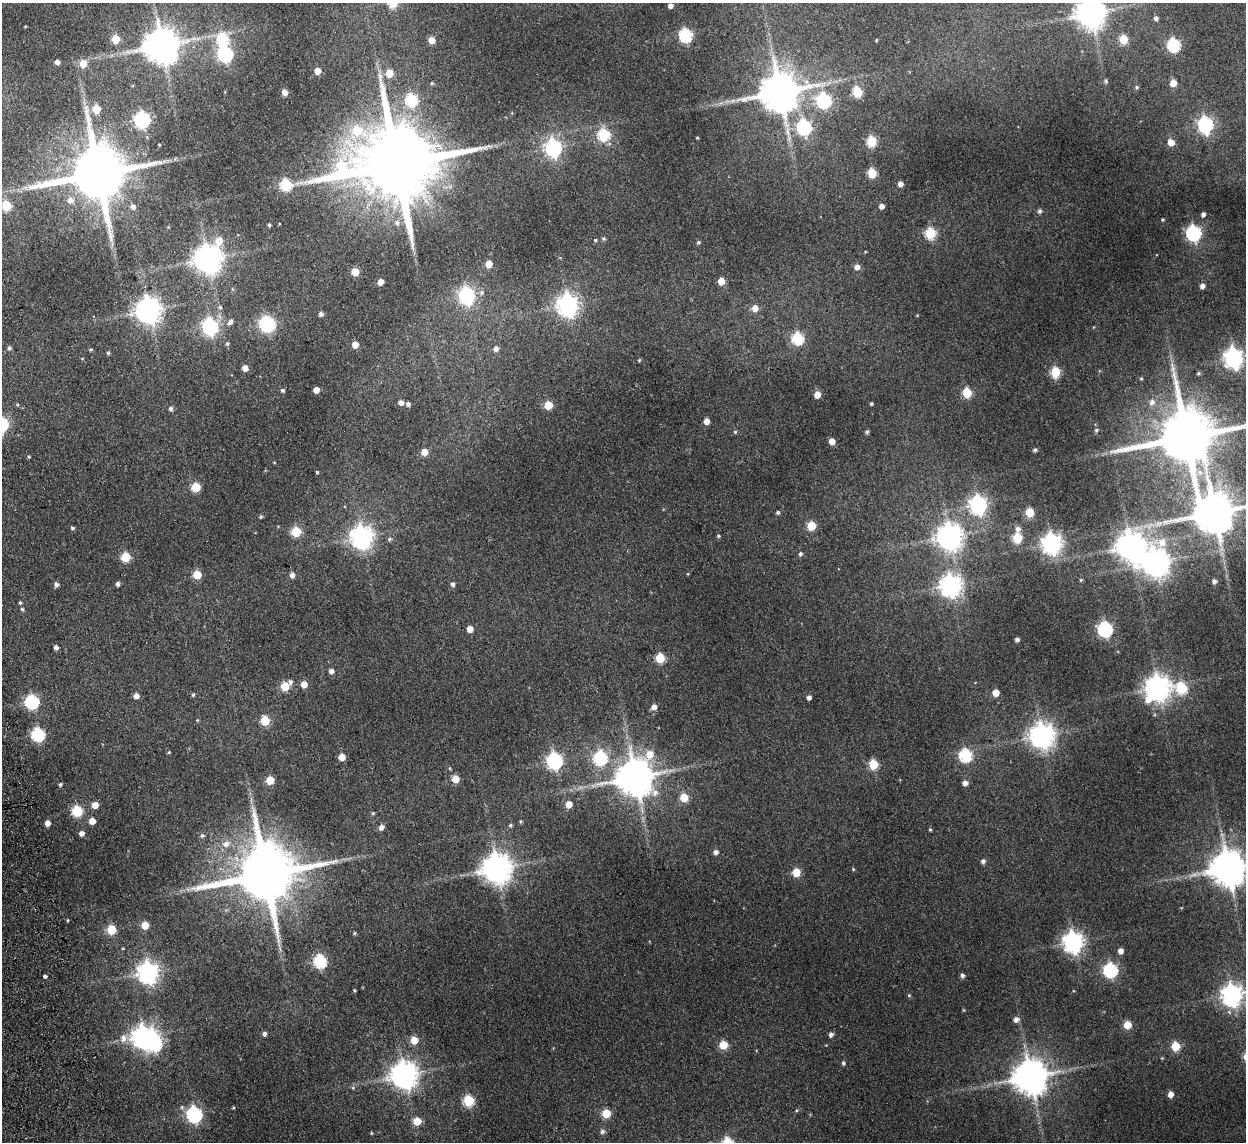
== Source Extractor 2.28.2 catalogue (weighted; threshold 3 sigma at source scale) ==
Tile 7 of 4 x 4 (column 3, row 2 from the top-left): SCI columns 2543-3786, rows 2434-3573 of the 5083 x 4981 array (HDU 1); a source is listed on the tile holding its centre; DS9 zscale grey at full resolution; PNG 1248 x 1144 px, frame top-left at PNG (2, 3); no overlay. Shown black and unused: <1% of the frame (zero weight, under 2 of 3 exposures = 3% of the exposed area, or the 3 px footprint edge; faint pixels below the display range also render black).
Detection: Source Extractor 2.28.2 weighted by HDU 2 'WHT'; one run over the whole footprint, this tile lists its part. Background 0.165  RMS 0.014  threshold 0.0629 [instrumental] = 3 sigma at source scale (4.5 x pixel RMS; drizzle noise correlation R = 1.50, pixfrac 1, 0.05/0.05 arcsec/px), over >= 5 px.
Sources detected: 221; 1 inside a brighter object's white glare — not listed; the other 220 listed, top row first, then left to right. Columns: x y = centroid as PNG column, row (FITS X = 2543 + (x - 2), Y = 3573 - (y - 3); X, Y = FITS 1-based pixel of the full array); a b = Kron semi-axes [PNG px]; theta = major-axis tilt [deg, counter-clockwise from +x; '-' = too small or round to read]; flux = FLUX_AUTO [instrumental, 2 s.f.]
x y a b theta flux
670 6 4 4 - 5.3
1091 13 9 9 - 1900
1156 18 5 4 - 3.8
686 35 6 6 - 180
116 39 5 5 - 32
223 39 7 6 - 100
1123 39 5 5 - 41
431 40 5 5 - 16
876 40 4 2 - 0.97
162 45 10 10 - 3300
1174 45 6 6 - 170
225 54 7 7 - 250
57 62 4 4 - 5.5
83 64 6 5 - 22
317 71 5 5 - 12
389 73 6 5 - 24
1106 81 5 5 - 2.3
432 83 5 4 - 1.5
1173 83 6 5 - 15
1137 87 5 4 - 2
285 92 5 4 - 9.9
780 92 11 11 - 4500
857 92 6 5 - 66
411 100 6 6 - 140
824 101 7 6 - 230
96 109 5 5 - 39
142 120 8 7 - 300
1205 124 7 6 - 310
804 127 7 6 - 240
604 134 6 6 - 120
697 138 4 3 - 1
872 141 6 5 - 79
1171 142 5 5 - 15
159 145 3 2 - 1.1
553 148 7 7 - 360
396 164 27 19 4 25000
872 173 5 5 - 53
98 174 17 15 13 10000
900 184 4 4 - 6.9
285 185 6 6 - 97
70 200 8 7 - 7.3
6 206 6 5 - 63
133 206 7 6 - 5.8
882 206 5 4 - 6.2
1040 211 5 5 - 3.3
1203 214 4 3 - 4.8
1162 219 3 3 - 1.5
397 222 8 7 - 5.4
269 225 3 3 - 2.1
930 233 6 5 - 93
1193 233 7 6 - 280
603 239 5 5 - 2
595 240 4 4 - 1.4
219 241 9 6 67 23
698 242 5 4 - 1.9
208 259 9 8 - 1700
489 264 5 5 - 17
857 267 5 5 - 7.7
355 272 5 5 - 26
721 281 5 5 - 18
380 282 5 4 - 12
1202 286 4 4 - 6.7
467 296 8 6 -70 350
568 305 8 8 - 760
220 307 6 4 -44 2
755 308 6 6 - 12
148 310 8 8 - 1300
321 314 4 4 - 4.2
230 322 8 5 55 4.5
267 324 8 7 - 270
210 326 7 6 - 330
797 338 6 6 - 120
227 344 5 4 - 2
355 345 5 5 - 16
9 348 5 4 - 3.2
91 349 4 4 - 1.5
496 349 5 5 - 5.1
108 353 5 4 - 2
1234 358 8 7 - 560
639 360 4 4 - 1.4
245 368 5 5 - 9
1055 372 6 5 - 71
1198 373 5 4 - 1.9
1141 378 4 4 - 1.4
282 390 5 4 - 2.1
316 390 5 5 - 11
967 393 6 5 - 59
817 395 5 5 - 14
401 402 5 5 - 6.6
1152 402 8 7 - 6.5
408 404 5 4 - 4
871 404 3 3 - 1.9
548 405 5 5 - 34
171 408 5 5 - 3.4
707 421 5 5 - 10
1096 430 5 5 - 2.1
735 432 5 4 - 1.7
867 432 5 4 - 2.5
1186 437 18 14 17 10000
832 441 5 5 - 11
1035 450 4 4 - 2.7
424 452 5 5 - 14
29 457 4 4 - 1.4
317 472 3 3 - 1.4
196 487 5 5 - 52
978 505 7 7 - 490
778 512 5 4 - 2.4
1030 512 5 5 - 48
1214 512 12 11 - 5100
261 516 4 4 - 1.8
811 526 6 5 - 38
72 528 4 4 - 2.3
1018 529 8 6 84 5.5
296 532 5 5 - 61
718 536 5 4 - 1.6
950 536 9 8 - 1300
362 537 8 8 - 930
1017 538 6 5 - 76
389 539 6 5 - 2.5
1161 543 14 11 11 19
1052 544 8 7 - 690
1131 546 9 9 - 1800
800 554 5 4 - 2.9
125 557 5 5 - 60
1155 563 11 9 -7 1500
197 575 5 5 - 28
292 575 5 5 - 5.8
1081 580 5 4 - 1.4
1214 581 5 5 - 4.1
56 584 5 5 - 4.6
118 584 5 4 - 3.7
453 584 6 5 - 3.3
951 586 8 7 - 810
20 603 4 4 - 1.8
22 609 4 4 - 1.8
470 629 5 5 - 13
1105 629 7 6 - 270
1017 639 4 4 - 3.6
56 647 5 4 - 3.9
660 658 5 5 - 61
331 671 5 5 - 5.5
290 682 6 5 - 3.6
304 684 5 5 - 13
285 686 5 5 - 40
1158 688 9 8 - 1300
1181 688 7 6 - 91
996 693 5 5 - 18
193 694 5 3 - 2
136 696 5 5 - 8.8
809 697 4 4 - 4.6
32 702 6 6 - 200
654 707 5 5 - 7
265 721 6 5 - 43
38 735 6 6 - 180
1042 735 8 8 - 1200
169 752 4 3 - 1.3
965 755 6 6 - 160
342 757 5 5 - 15
600 758 7 6 - 170
555 761 7 6 - 330
873 764 6 5 - 62
635 777 12 10 56 3700
455 779 6 6 - 18
270 780 5 5 - 36
965 783 5 5 - 7.1
60 785 5 4 - 2.2
684 797 5 5 - 33
569 804 5 5 - 16
95 805 5 5 - 15
77 811 6 6 - 96
373 813 5 4 - 1.7
92 821 5 5 - 14
47 823 5 4 - 8.7
510 825 4 4 - 2.2
381 827 6 5 - 6.2
930 829 4 3 - 1.7
81 833 5 5 - 6.5
202 835 6 6 - 3.1
226 844 9 8 - 9.1
716 852 5 5 - 5
983 861 5 5 - 4.2
497 868 9 9 - 1900
1228 868 10 10 - 3300
853 869 4 3 - 1.4
796 872 5 5 - 39
265 874 18 16 15 11000
68 920 4 2 - 1.2
145 925 5 5 - 22
112 930 5 5 - 50
354 933 4 4 - 1.6
1073 942 8 7 - 770
1120 951 5 5 - 7.9
320 961 6 6 - 160
1110 970 6 6 - 230
148 972 8 7 - 760
962 975 5 4 - 3.5
45 976 4 3 - 14
354 990 3 3 - 1.3
909 995 4 4 - 1.6
1232 995 8 7 - 840
1016 1019 6 5 - 6.2
1127 1025 5 5 - 27
264 1034 5 4 - 3.7
831 1034 5 5 - 4.3
143 1037 9 8 - 940
123 1038 11 8 88 8.6
414 1040 6 5 - 21
723 1045 5 5 - 40
1175 1046 5 5 - 44
843 1063 5 4 - 2.4
404 1075 9 8 - 1500
1030 1077 10 9 - 3100
353 1088 5 4 - 1.6
1170 1094 5 5 - 9.1
468 1101 6 5 - 95
606 1113 5 5 - 50
194 1114 7 6 - 290
417 1121 5 5 - 30
602 1131 6 5 - 4.1
371 1133 5 3 - 1.2
Isophote crosses this tile's border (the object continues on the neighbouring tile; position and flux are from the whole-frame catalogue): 5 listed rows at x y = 1091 13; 1186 437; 1214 512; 1228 868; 1232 995